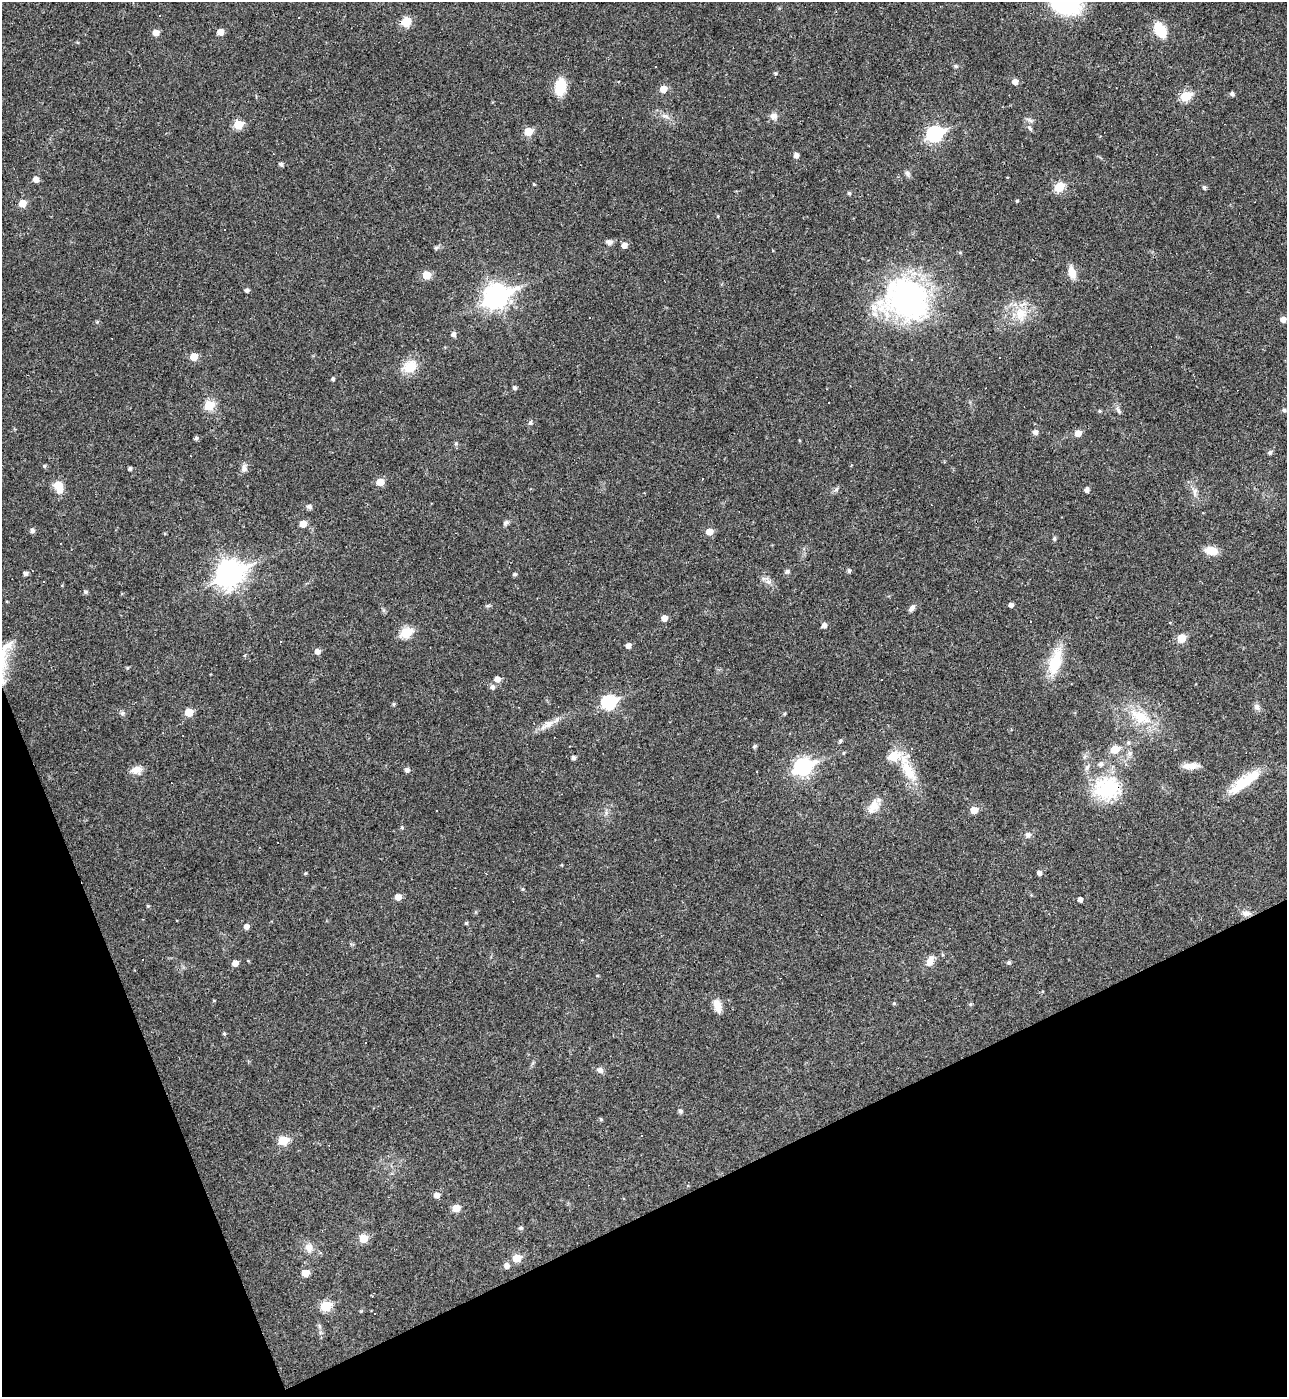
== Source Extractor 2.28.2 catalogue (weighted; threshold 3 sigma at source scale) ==
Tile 14 of 4 x 4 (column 2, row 4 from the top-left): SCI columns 1433-2717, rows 1-1395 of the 5565 x 5579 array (HDU 1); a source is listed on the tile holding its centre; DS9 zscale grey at full resolution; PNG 1289 x 1399 px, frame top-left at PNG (2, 2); no overlay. Shown black and unused: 20% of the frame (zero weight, under 3 of 4 exposures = <1% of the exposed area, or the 3 px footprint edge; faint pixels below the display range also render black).
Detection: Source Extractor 2.28.2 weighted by HDU 2 'WHT'; one run over the whole footprint, this tile lists its part. Background 0.018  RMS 0.0039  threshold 0.0176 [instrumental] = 3 sigma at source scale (4.5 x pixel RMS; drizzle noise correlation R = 1.50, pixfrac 1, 0.05/0.05 arcsec/px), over >= 5 px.
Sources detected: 165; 12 cosmic-ray / hot-pixel residue — not listed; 3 inside a brighter listed object's ellipse — not listed separately; the other 150 listed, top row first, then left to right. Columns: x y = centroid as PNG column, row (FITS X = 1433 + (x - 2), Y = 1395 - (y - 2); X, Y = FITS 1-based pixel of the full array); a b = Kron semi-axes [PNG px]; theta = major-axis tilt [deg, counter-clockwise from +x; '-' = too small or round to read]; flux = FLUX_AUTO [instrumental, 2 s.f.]
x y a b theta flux
406 22 12 11 - 4.2
1160 30 14 9 -62 11
220 32 5 5 - 3.8
156 33 5 5 - 3.3
956 66 6 5 - 0.58
656 67 3 2 - 0.39
775 73 5 4 - 0.49
1015 82 5 5 - 2.3
560 87 19 11 78 8.9
663 89 5 5 - 5.3
1232 94 5 4 - 1
1185 96 6 5 - 18
665 116 11 6 -16 1.7
773 116 10 9 - 1.8
238 124 5 5 - 12
1030 128 9 5 -57 0.91
528 131 6 5 - 8.9
935 134 8 7 - 75
796 155 5 5 - 1.7
281 164 5 4 - 1.1
907 174 8 6 -58 1.1
36 179 6 5 - 2.3
534 184 3 3 - 0.37
1059 187 6 5 - 15
1204 187 5 5 - 0.82
849 193 4 4 - 0.66
1017 201 4 3 - 0.46
22 203 5 5 - 6.7
609 242 9 7 -2 1.3
624 245 5 5 - 2.3
436 248 6 5 - 0.61
960 253 5 3 - 0.42
1072 273 12 8 -77 4.3
426 275 5 5 - 8.1
247 290 5 4 - 1
496 296 11 8 27 270
906 299 52 44 -13 87
1021 314 21 16 89 8.5
590 318 2 2 - 0.37
1283 319 6 5 - 2.2
453 334 5 5 - 1.3
194 357 5 5 - 6.2
999 357 3 2 - 0.51
911 359 3 3 - 0.64
410 366 18 14 28 7.4
333 379 4 4 - 0.78
515 388 5 5 - 0.89
209 405 6 6 - 13
1118 410 11 5 -54 1.1
1284 410 5 4 - 0.7
1100 411 5 4 - 0.5
530 422 6 4 30 0.63
1035 432 6 6 - 1.2
1078 433 5 5 - 3.9
196 438 5 4 - 0.85
456 444 5 4 - 0.55
1270 452 5 4 - 1.1
44 466 5 4 - 0.58
130 468 4 4 - 0.87
244 468 11 7 -90 1.5
380 482 5 5 - 6.9
58 486 16 11 -64 4.9
836 489 7 5 44 0.85
1087 489 5 5 - 1.4
1195 492 11 4 -85 1.4
309 506 7 6 - 1.1
505 523 8 6 33 0.9
303 524 5 5 - 4.2
32 530 7 5 -67 0.98
709 532 6 5 - 4.6
1054 539 5 5 - 0.73
1211 551 14 8 -7 5.2
849 571 4 4 - 0.91
787 572 8 5 47 0.8
25 573 4 4 - 1.3
230 573 11 9 29 330
515 574 5 4 - 0.68
43 582 3 3 - 3.9
768 582 8 6 -29 1.4
86 592 6 5 - 0.73
1011 605 4 4 - 1.4
912 608 8 5 49 1.5
664 618 5 5 - 2.7
824 625 5 5 - 1.7
406 632 6 5 - 21
1181 638 5 5 - 9.3
628 645 5 4 - 2.1
317 651 5 5 - 2.3
1055 662 37 14 75 12
127 668 5 3 - 0.37
497 679 6 5 - 2.5
881 679 3 3 - 2.2
492 687 6 6 - 1.2
609 702 8 6 22 47
394 704 5 4 - 0.51
1257 707 9 7 -58 1.5
189 712 5 5 - 8.3
122 713 7 5 69 0.75
1140 716 32 15 -30 12
547 724 23 8 32 3.7
840 741 5 4 - 0.72
755 746 5 4 - 0.67
1115 749 5 5 - 9.6
843 753 5 3 - 0.36
893 756 7 6 - 13
573 758 5 4 - 1.1
1190 766 19 7 1 3.3
803 767 9 7 25 110
136 770 13 10 5 3.3
407 770 5 5 - 1.5
908 770 45 14 -73 12
1245 781 42 11 36 14
1107 788 35 30 6 24
874 806 19 12 61 4.9
974 810 6 5 - 4.5
402 828 5 4 - 0.45
1028 835 8 7 - 1.3
305 873 4 3 - 0.4
1039 873 5 4 - 1.5
523 889 5 4 - 0.44
398 897 5 5 - 3.8
1080 899 4 4 - 1.7
148 906 4 4 - 0.4
1246 913 12 7 -7 1.9
466 923 4 4 - 0.57
246 926 5 5 - 1.9
1009 962 5 4 - 0.72
235 963 5 5 - 2.7
929 963 11 9 -7 2.2
214 1001 5 3 - 0.3
894 1003 5 4 - 0.4
970 1004 5 4 - 0.56
717 1006 15 8 -72 3.7
224 1034 4 4 - 0.4
365 1042 3 3 - 3.9
600 1070 8 6 -28 1.6
680 1111 6 5 - 1
601 1119 5 4 - 0.58
642 1136 3 3 - 1.1
283 1140 6 5 - 14
437 1195 6 5 - 2
456 1208 5 5 - 6.2
521 1228 5 5 - 0.83
363 1238 5 5 - 9.9
309 1248 11 10 - 2.8
517 1258 5 5 - 8.4
507 1266 6 6 - 1.6
305 1273 5 5 - 5.1
325 1306 6 5 - 17
319 1326 6 4 -71 0.7